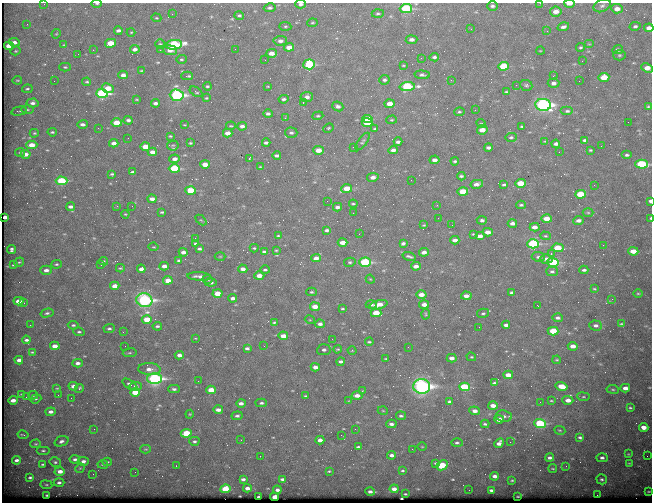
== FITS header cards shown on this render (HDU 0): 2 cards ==
NAXIS1  =                  650 / Width of table row in bytes
NAXIS2  =                  500 / Number of rows in table

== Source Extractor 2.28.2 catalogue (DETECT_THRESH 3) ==
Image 650 x 500 px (HDU 0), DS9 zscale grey, 1 PNG px = 1 image px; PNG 654 x 504 px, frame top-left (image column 1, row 500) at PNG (2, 3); each listed source drawn as its Kron ellipse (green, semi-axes under 4 px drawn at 4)
Background 667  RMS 3.5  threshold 10.5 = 3 sigma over >= 5 px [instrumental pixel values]
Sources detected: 430; all 430 listed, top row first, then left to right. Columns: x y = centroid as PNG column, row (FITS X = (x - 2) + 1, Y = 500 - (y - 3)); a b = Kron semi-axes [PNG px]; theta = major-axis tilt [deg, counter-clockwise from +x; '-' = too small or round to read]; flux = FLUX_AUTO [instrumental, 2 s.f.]
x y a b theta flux
97 3 5 3 - 300
540 3 3 2 - 360
44 4 2 2 - 110
300 4 5 4 - 590
569 4 5 2 - 1600
492 6 5 5 - 540
602 6 9 6 25 670
270 8 6 4 10 490
406 9 6 4 2 21000
617 9 6 4 -4 1600
556 11 6 5 - 1900
378 13 6 4 0 380
172 14 2 2 - 570
239 15 5 4 - 400
156 18 5 4 - 270
312 23 5 3 - 240
27 24 2 2 - 180
285 26 6 4 -4 300
635 26 5 4 - 500
563 27 6 3 17 720
649 28 5 4 - 1400
471 29 3 2 - 220
118 30 4 3 - 710
547 31 4 4 - 280
131 32 4 4 - 230
56 34 5 3 - 220
411 40 6 4 5 990
280 41 7 5 4 890
14 42 6 4 -10 1200
110 43 5 4 - 4300
160 44 5 5 - 350
589 44 5 4 - 260
64 45 4 3 - 190
174 45 8 4 8 28000
9 46 5 4 - 4000
289 47 5 4 - 2000
580 47 4 3 - 350
135 49 5 4 - 1000
235 49 2 2 - 90
93 50 2 2 - 590
160 50 2 2 - 770
170 50 7 5 -7 1700
618 50 5 4 - 650
16 51 5 4 - 290
540 51 4 2 - 150
271 53 5 4 - 1700
78 54 2 2 - 93
619 55 6 5 - 410
434 57 5 3 - 480
421 58 2 2 - 120
181 59 5 4 - 290
265 60 3 2 - 230
582 61 2 2 - 150
309 64 6 5 - 15000
403 65 3 2 - 190
503 66 5 4 - 8800
65 67 5 4 - 300
647 68 6 4 -23 2100
141 71 4 2 - 200
123 75 4 3 - 1300
422 75 7 4 -5 570
187 76 6 3 1 490
553 76 3 3 - 190
604 77 5 4 - 3900
17 80 4 2 - 200
384 80 5 4 - 570
451 80 2 2 - 960
54 81 2 2 - 100
579 81 2 2 - 190
87 82 4 3 - 310
553 83 6 4 2 880
516 85 2 2 - 350
526 85 6 5 - 430
207 86 4 3 - 300
268 86 4 2 - 160
407 86 7 4 3 17000
108 88 6 5 - 3100
27 89 5 4 - 370
196 92 7 4 -33 350
506 92 3 3 - 260
102 93 6 4 -1 26000
177 95 7 5 -3 39000
307 97 6 5 - 1100
206 98 3 3 - 230
136 99 3 2 - 180
284 99 5 4 - 550
303 102 3 2 - 620
32 103 6 4 4 790
155 103 4 3 - 740
390 104 5 4 - 2400
543 105 8 6 -7 60000
338 106 6 5 - 830
648 106 3 3 - 250
27 110 6 3 1 280
475 110 2 2 - 100
19 111 8 3 13 310
567 111 6 4 0 490
459 112 5 4 - 310
268 114 4 4 - 560
318 116 5 4 - 330
285 118 3 3 - 490
368 119 5 4 - 4800
128 120 4 3 - 590
392 120 5 4 - 270
628 122 2 2 - 310
116 123 5 4 - 4100
367 123 5 4 - 4800
83 124 5 4 - 800
481 124 5 4 - 260
184 125 3 2 - 170
231 126 5 3 - 260
242 126 5 4 - 870
522 126 3 3 - 270
98 128 2 2 - 170
328 128 5 3 - 280
375 129 3 3 - 270
482 130 5 4 - 2000
52 132 4 3 - 340
34 133 4 3 - 260
228 133 5 4 - 1800
291 133 6 5 - 580
170 136 3 3 - 250
511 137 6 4 2 410
128 138 2 2 - 98
585 140 4 3 - 480
545 141 3 2 - 190
363 142 10 4 53 480
398 142 4 3 - 730
114 143 4 3 - 1300
190 143 3 3 - 270
266 143 4 3 - 630
556 144 4 3 - 730
32 145 5 4 - 2800
173 145 6 5 - 330
601 146 2 2 - 120
145 147 5 4 - 3700
353 147 2 2 - 300
488 148 4 3 - 760
318 150 5 4 - 2500
393 150 5 4 - 850
590 150 4 3 - 260
20 152 5 3 - 290
152 152 4 3 - 1300
559 152 2 2 - 510
26 154 5 4 - 1600
627 155 5 3 - 470
277 156 4 3 - 680
175 159 5 4 - 1300
249 159 3 2 - 4100
435 160 5 4 - 1100
455 161 4 3 - 410
205 164 5 3 - 2500
642 164 6 4 -3 17000
260 167 4 3 - 200
174 169 5 4 - 14000
132 172 4 3 - 400
112 174 4 3 - 340
461 176 4 3 - 430
373 177 5 4 - 1200
411 180 2 2 - 100
62 181 6 4 0 13000
520 183 5 4 - 5000
477 184 6 4 12 1100
504 185 4 3 - 450
594 185 2 2 - 170
347 189 5 4 - 4800
191 190 5 4 - 6700
463 191 5 4 - 4900
580 194 5 4 - 6500
152 199 4 3 - 1300
327 201 2 2 - 240
650 201 3 3 - 550
353 204 4 3 - 280
437 205 3 3 - 440
521 205 4 3 - 350
117 206 3 3 - 190
132 206 3 2 - 210
71 207 4 3 - 990
337 207 4 3 - 750
162 212 4 2 - 320
353 213 3 2 - 240
588 213 5 3 - 260
125 214 4 4 - 240
5 217 3 3 - 430
438 218 3 2 - 180
651 218 3 2 - 330
547 219 5 4 - 2800
201 220 6 4 -43 270
482 220 5 4 - 610
578 221 5 3 - 1000
512 223 4 3 - 1100
424 225 3 3 - 220
452 225 2 2 - 150
535 227 5 4 - 1500
327 230 4 3 - 500
488 232 5 4 - 1700
359 234 2 2 - 120
473 234 3 3 - 240
278 236 3 2 - 220
480 236 5 3 - 1300
545 236 5 4 - 290
195 238 3 2 - 340
455 240 5 3 - 1000
342 242 5 4 - 1700
195 243 4 3 - 380
403 243 4 3 - 520
533 244 6 4 3 25000
603 245 2 2 - 1100
154 247 5 3 - 220
254 248 4 3 - 310
558 248 6 4 -3 6400
11 249 4 3 - 490
199 249 4 3 - 510
276 250 3 2 - 230
633 251 5 4 - 2500
183 252 4 3 - 980
264 252 4 3 - 410
424 252 5 4 - 1200
551 254 2 2 - 1500
220 256 5 3 - 210
409 256 7 3 -17 510
538 257 6 4 -8 570
316 258 5 4 - 1200
546 259 6 4 2 1000
103 261 5 4 - 340
179 261 4 3 - 450
19 262 5 4 - 320
350 262 6 4 11 410
365 262 6 4 2 20000
553 262 6 4 -3 15000
56 264 5 4 - 340
14 265 4 3 - 350
101 265 3 2 - 250
164 266 4 3 - 1200
416 266 5 4 - 1300
120 268 4 3 - 270
141 269 4 3 - 1000
243 269 4 3 - 1100
46 270 6 4 -3 980
265 270 5 3 - 420
584 270 4 3 - 440
552 272 6 4 -1 470
199 276 11 4 -4 1200
259 276 5 4 - 2100
208 279 5 4 - 390
370 279 5 3 - 200
168 280 5 4 - 2300
211 282 6 4 -7 830
115 286 5 3 - 2400
594 289 3 2 - 190
311 292 5 4 - 350
511 292 3 3 - 390
217 293 5 4 - 3700
638 293 4 3 - 200
421 295 5 4 - 1900
466 296 5 4 - 1300
233 298 4 3 - 840
612 299 2 2 - 180
144 300 8 7 - 51000
18 301 5 3 - 2800
24 303 2 2 - 140
371 304 5 4 - 490
379 305 9 4 15 2500
424 305 5 4 - 1400
538 306 3 2 - 510
315 307 5 3 - 3100
342 309 3 2 - 280
47 313 6 4 15 450
376 313 5 4 - 4700
483 313 6 4 11 410
426 314 5 3 - 270
558 318 5 4 - 630
147 319 5 4 - 4600
310 320 5 3 - 200
274 322 4 3 - 270
320 324 5 4 - 840
621 324 4 3 - 260
30 325 3 2 - 180
73 325 5 4 - 420
506 325 4 3 - 820
596 325 6 5 - 640
157 326 4 3 - 470
479 327 2 2 - 97
109 329 5 4 - 550
553 331 5 4 - 5300
79 332 6 4 -7 390
123 332 3 2 - 490
283 336 5 3 - 2000
195 338 4 2 - 150
332 339 2 2 - 450
26 340 4 3 - 600
369 342 4 3 - 310
55 346 5 3 - 1800
125 346 2 2 - 140
264 346 2 2 - 110
573 346 5 4 - 1500
408 347 2 2 - 130
247 348 4 3 - 580
338 349 4 3 - 270
324 350 6 5 - 710
352 350 4 3 - 170
32 352 4 3 - 210
130 353 7 3 8 360
179 355 4 3 - 1100
471 357 5 4 - 270
452 358 5 4 - 1000
386 359 3 2 - 170
19 360 4 3 - 980
557 360 4 3 - 230
341 362 4 3 - 590
78 363 5 4 - 930
315 367 4 3 - 1200
149 369 11 6 -4 1900
508 375 5 4 - 2200
155 378 7 5 0 45000
198 381 2 2 - 140
494 383 4 3 - 390
130 384 8 4 -33 580
73 386 5 4 - 970
136 386 6 4 6 980
422 386 8 7 - 78000
562 386 6 4 -14 3800
464 387 5 4 - 13000
57 388 4 3 - 170
79 388 5 3 - 380
625 388 5 3 - 1500
174 389 6 4 -2 560
613 389 6 3 -8 270
211 390 5 4 - 3600
362 391 4 3 - 260
135 392 5 4 - 4100
22 394 3 3 - 220
33 395 5 3 - 320
58 395 2 2 - 410
306 396 4 3 - 270
357 396 5 4 - 1500
26 397 2 2 - 120
583 397 6 3 -7 270
71 398 2 2 - 110
36 399 6 4 21 300
13 400 5 3 - 1500
568 400 5 4 - 1600
349 401 3 3 - 180
551 401 3 2 - 210
450 402 4 3 - 590
540 402 2 2 - 100
241 403 5 3 - 860
261 403 6 4 1 470
493 406 5 4 - 1600
630 408 3 2 - 240
218 410 5 3 - 1300
383 411 5 3 - 210
475 411 5 4 - 1200
50 412 5 3 - 1000
190 414 4 4 - 240
237 416 5 4 - 530
401 416 5 4 - 430
504 416 8 5 -7 730
499 419 5 4 - 2100
540 423 6 4 -5 17000
391 424 5 4 - 750
485 424 4 2 - 410
644 427 5 4 - 1600
94 429 2 2 - 120
355 429 2 2 - 130
560 430 5 3 - 220
186 433 5 4 - 7000
23 435 6 2 -11 270
341 435 2 2 - 170
580 437 4 3 - 440
241 440 2 2 - 140
320 440 4 3 - 1200
61 441 7 5 21 750
194 441 5 4 - 450
510 442 2 2 - 320
457 443 5 4 - 430
499 443 5 4 - 1200
36 444 5 4 - 310
358 447 4 3 - 450
422 447 4 3 - 160
146 449 5 4 - 250
412 449 2 2 - 150
43 451 7 4 0 390
628 454 3 3 - 190
392 455 4 3 - 720
260 456 2 2 - 1400
647 456 2 2 - 92
549 458 4 3 - 620
602 458 6 4 -1 640
75 459 5 4 - 600
16 460 4 3 - 760
83 461 5 4 - 850
55 462 6 4 -12 430
107 462 4 4 - 300
436 463 3 3 - 320
629 463 3 2 - 180
43 464 3 2 - 300
103 464 5 4 - 340
442 465 6 4 27 4200
176 466 3 2 - 230
566 466 3 3 - 130
80 468 5 4 - 240
553 468 4 2 - 190
60 471 5 4 - 1700
329 471 3 3 - 220
402 471 4 3 - 280
135 472 2 2 - 140
93 474 2 2 - 290
495 476 4 3 - 920
30 477 4 3 - 390
243 479 4 3 - 660
282 479 4 3 - 440
602 479 5 5 - 440
512 480 3 2 - 230
59 483 5 4 - 590
46 485 6 3 -8 260
247 488 4 3 - 1000
225 489 5 4 - 6100
394 489 4 3 - 1200
277 490 4 3 - 750
469 490 2 2 - 83
491 490 4 3 - 490
649 491 4 2 - 200
370 492 4 3 - 650
405 494 3 2 - 190
47 495 3 3 - 260
597 495 2 2 - 1900
518 496 3 2 - 160
259 497 3 3 - 400
275 497 4 3 - 2700
At the frame edge (FLAGS 8, measured only in part): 10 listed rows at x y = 97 3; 540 3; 44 4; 300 4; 569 4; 406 9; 649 28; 647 68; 650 201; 651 218